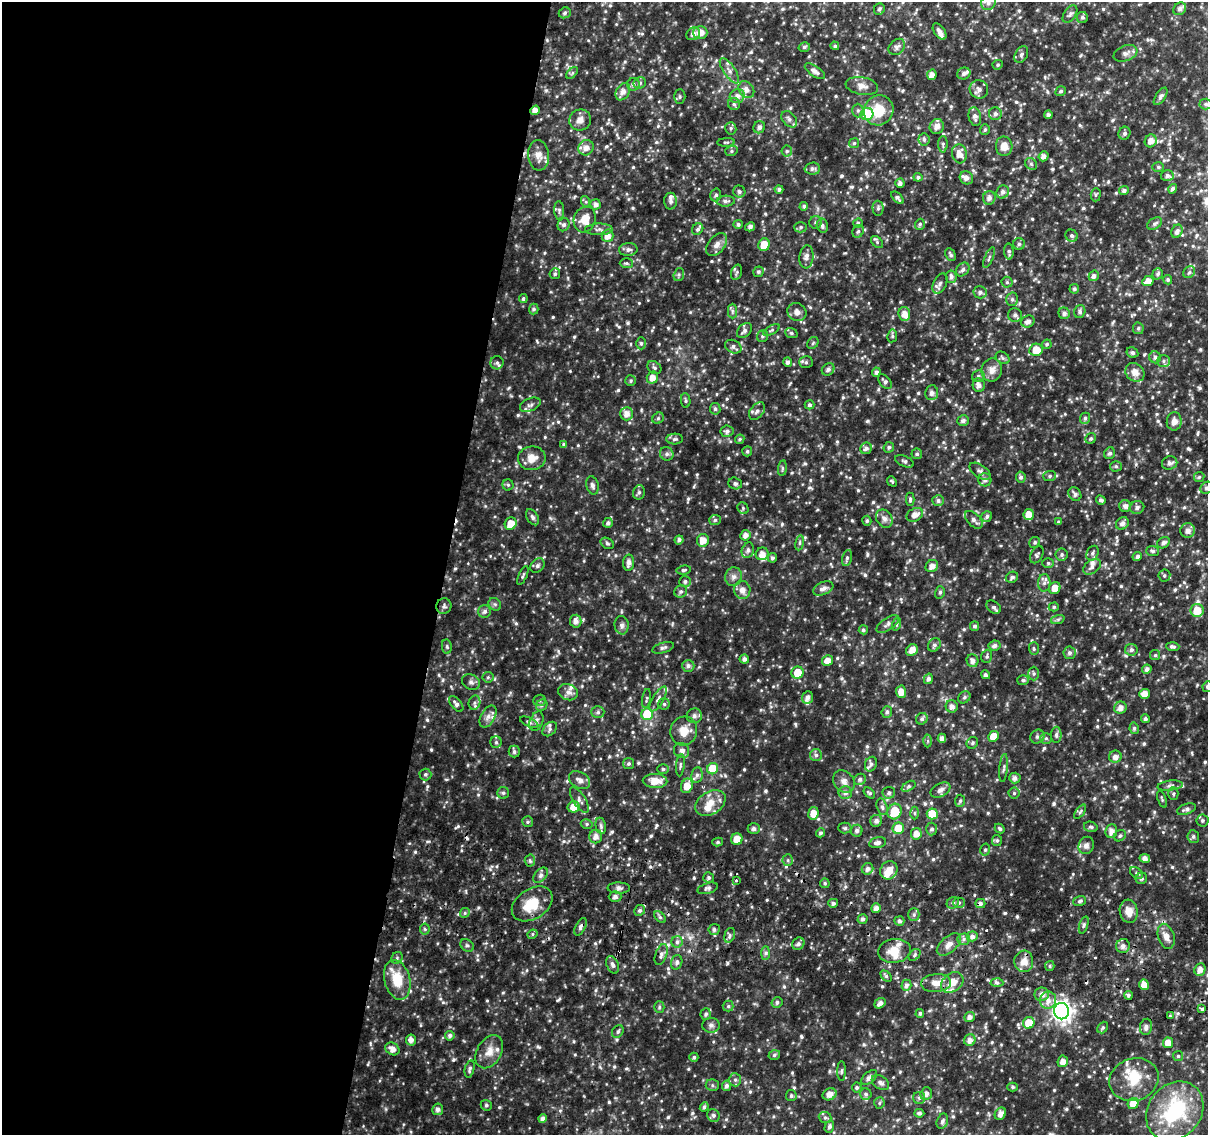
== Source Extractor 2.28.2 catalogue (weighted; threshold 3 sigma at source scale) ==
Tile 5 of 4 x 4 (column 1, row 2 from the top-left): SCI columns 5-1210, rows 2529-3661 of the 4843 x 5116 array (HDU 1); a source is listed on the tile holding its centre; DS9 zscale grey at full resolution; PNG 1210 x 1137 px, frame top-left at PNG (2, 2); each listed source drawn as its Kron ellipse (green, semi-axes under 4 px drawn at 4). Shown black and unused: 37% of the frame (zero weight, under 2 of 3 exposures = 2% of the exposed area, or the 3 px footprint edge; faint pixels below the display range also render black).
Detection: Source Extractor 2.28.2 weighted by HDU 2 'WHT'; one run over the whole footprint, this tile lists its part. Background 0.117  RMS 0.014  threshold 0.0622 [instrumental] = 3 sigma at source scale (4.5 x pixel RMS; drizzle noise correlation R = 1.50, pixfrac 1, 0.0396/0.0396 arcsec/px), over >= 5 px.
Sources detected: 860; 2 inside a brighter object's white glare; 7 cosmic-ray / hot-pixel residue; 1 long thin detection or spike segment (spike, bleed or trail) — neither listed nor drawn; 36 inside a brighter listed object's ellipse — not listed separately; of the other 814, all 500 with FLUX_AUTO >= 2.2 (the completeness limit of this list) listed and drawn (314 fainter detections not listed), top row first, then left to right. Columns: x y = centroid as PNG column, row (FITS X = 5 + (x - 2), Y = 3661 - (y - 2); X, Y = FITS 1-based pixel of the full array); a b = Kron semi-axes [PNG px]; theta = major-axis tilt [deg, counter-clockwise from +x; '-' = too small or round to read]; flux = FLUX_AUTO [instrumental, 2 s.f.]
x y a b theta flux
988 3 8 7 - 5.5
879 9 6 5 - 2.6
1180 9 7 5 44 5.1
565 13 6 5 - 2.8
1070 14 10 5 55 3.7
1082 17 5 5 - 3
940 31 9 5 -55 5.6
700 32 7 6 - 13
693 34 7 6 - 6.3
835 46 4 4 - 2.4
804 47 6 4 16 2.9
897 47 9 7 44 4.7
1125 53 12 7 20 6.2
1021 55 9 6 62 3.7
998 65 5 4 - 2.2
729 71 15 5 -55 7.4
815 71 11 5 -33 6.3
572 73 7 4 45 2.4
964 74 6 5 - 4
932 75 5 4 - 8
640 83 6 5 - 2.9
633 84 6 6 - 3.3
862 86 16 8 -10 9.7
979 89 9 9 - 6.8
746 90 9 7 -52 8.2
1061 91 5 4 - 3
623 92 9 6 58 9.1
737 96 7 7 - 8.1
1161 96 10 4 56 4.1
680 97 7 5 89 2.6
734 104 6 6 - 3.1
1206 104 6 5 - 2.4
535 110 5 4 - 8.2
858 110 7 5 90 3.5
879 110 15 14 - 33
867 114 6 6 - 59
995 114 6 6 - 4.6
1048 115 4 4 - 3.6
975 117 9 6 -79 5.6
789 119 9 6 -51 5.2
580 120 11 10 - 9.2
759 127 6 5 - 4.7
937 127 7 7 - 8.9
731 128 6 5 - 2.7
985 130 5 5 - 2.7
1124 133 6 5 - 3.7
924 139 6 5 - 3.3
1151 141 6 6 - 9.6
726 142 9 4 3 2.4
854 143 5 4 - 2.3
943 144 8 4 89 2.6
1004 146 9 8 - 12
586 148 8 7 - 10
731 151 6 5 - 2.6
787 151 5 5 - 2.4
959 154 9 7 -83 12
538 155 15 10 -83 11
1044 156 5 4 - 6.6
1031 164 6 5 - 2.5
1158 167 6 5 - 2.6
812 169 8 6 2 3.9
1167 176 6 5 - 4.8
918 177 4 4 - 3.5
966 178 7 6 - 6.4
900 183 4 4 - 5.3
779 189 4 4 - 3.4
1173 189 5 4 - 3.9
1124 190 5 4 - 4.3
739 192 6 6 - 3.6
1003 192 7 6 - 5.1
716 195 6 5 - 3.4
1096 195 7 5 87 2.3
897 198 7 4 -44 3.4
989 198 7 6 - 6
670 201 8 6 -89 3.9
726 201 9 5 1 4.5
586 202 6 4 -72 2.2
596 204 5 5 - 5.7
804 206 4 4 - 2.5
878 208 7 5 -89 3.4
559 210 9 5 -87 2.9
585 219 13 11 70 19
815 222 6 6 - 3
858 223 5 4 - 2.5
1155 223 8 5 32 3.5
738 224 5 4 - 3.5
920 224 5 5 - 2.4
564 225 6 6 - 4
822 226 7 5 -77 3.8
750 227 5 4 - 5.5
801 227 6 5 - 2.5
599 229 14 5 1 5.2
698 229 6 5 - 2.7
858 231 6 5 - 3.3
1177 231 7 5 64 5.3
607 236 6 6 - 11
1072 236 6 5 - 3.2
877 242 7 4 -46 2.6
1019 244 6 6 - 2.6
717 245 13 8 50 8.2
764 245 6 5 - 19
628 250 9 6 2 5.1
1009 252 8 5 -86 2.9
950 254 7 5 -62 3
806 257 11 7 84 7.1
989 258 11 3 67 2.7
626 263 7 5 0 2.2
963 269 8 6 46 4.1
737 272 8 5 73 2.7
758 272 5 5 - 2.6
1189 272 6 5 - 2.5
555 274 5 5 - 3.1
1158 274 6 5 - 3.3
679 275 6 5 - 2.6
1094 276 5 5 - 4.9
951 277 6 5 - 5
1168 280 5 4 - 2.5
1148 281 6 5 - 11
1007 282 5 5 - 2.5
940 283 11 6 62 4.5
1074 289 5 4 - 2.9
980 292 6 6 - 4.8
523 299 4 4 - 2.8
1012 299 7 5 -88 3.2
534 309 5 5 - 3
732 311 7 4 -90 3
797 312 10 8 -37 7.5
1080 312 6 5 - 3.2
1064 313 6 5 - 4.9
904 314 7 6 - 12
1015 315 7 6 - 4.7
1028 321 7 6 - 6.2
1138 328 6 5 - 2.8
771 330 9 4 28 2.8
744 331 9 6 48 5.2
791 333 6 5 - 2.4
762 336 6 5 - 3
892 336 6 5 - 2.4
641 343 6 5 - 2.8
813 343 6 5 - 2.3
1047 344 5 4 - 2.2
733 347 9 6 -28 5
1036 350 7 6 - 19
1132 353 6 5 - 2.9
1155 357 6 5 - 4
1003 358 7 5 -36 2.7
1163 361 6 6 - 3.5
788 362 4 4 - 4.8
806 362 7 6 - 3
497 363 6 6 - 3.6
654 368 7 5 -38 3.1
828 369 7 5 42 4
992 370 11 10 - 12
876 372 4 4 - 4.2
1135 372 10 9 - 11
978 376 6 6 - 3.7
652 378 6 5 - 10
631 381 5 5 - 2.4
885 381 8 5 -52 3.5
979 385 7 6 - 6.1
932 393 7 6 - 5.9
686 400 7 4 -82 2.4
530 405 11 6 23 4.4
810 405 5 4 - 3.3
715 409 6 5 - 2.9
757 411 10 6 50 5.3
627 414 6 6 - 9
658 418 6 5 - 2.5
1085 418 5 5 - 3.4
963 421 6 5 - 4.6
1174 421 9 7 84 8.5
727 431 6 5 - 4.6
1091 438 5 5 - 2.6
675 439 8 5 2 3.2
740 439 5 4 - 2.6
564 444 4 4 - 2.3
889 447 6 5 - 2.9
866 448 6 5 - 4.3
747 451 5 5 - 2.8
1110 453 6 5 - 3.9
667 454 7 6 - 4
917 454 5 5 - 2.5
532 458 14 12 7 16
904 461 10 5 -24 3
1170 463 8 6 21 5.1
1116 466 5 5 - 2.2
782 468 8 4 82 2.5
980 471 12 6 -33 4.4
1050 476 6 5 - 3.1
1021 477 5 5 - 3.4
1199 477 5 5 - 2.2
985 480 6 6 - 5.7
892 481 6 4 -47 2.3
735 483 7 5 -19 3.2
508 485 5 5 - 2.4
592 485 9 6 -76 4.4
1207 488 7 5 35 4
639 492 7 5 75 3.2
1075 494 7 6 - 4.5
910 499 6 4 -89 2.9
1101 500 5 4 - 3
938 501 6 5 - 4.3
1125 506 6 6 - 6
1137 507 7 6 - 4
743 508 6 5 - 2.4
1029 514 5 5 - 14
915 515 9 6 27 9.6
987 516 6 5 - 3.5
532 517 9 5 -58 3.7
884 519 10 7 -56 6.5
715 520 6 5 - 2.9
974 520 11 6 -45 5.7
867 521 5 4 - 2.4
1058 522 4 3 - 2.2
608 523 5 5 - 4.2
1122 523 7 5 40 5.9
511 524 6 5 - 16
1188 530 7 7 - 7.6
745 535 5 5 - 7.7
679 540 4 4 - 3.9
703 540 6 6 - 12
1035 542 6 5 - 2.6
607 543 7 5 -29 2.6
800 543 7 4 81 2.3
1163 543 6 5 - 5.1
748 550 8 6 71 4
1153 551 6 5 - 3.2
1092 553 8 5 64 3.5
762 554 6 6 - 9.2
1037 555 9 6 62 2.8
1062 555 6 6 - 3.3
1137 557 5 4 - 4.1
772 558 5 4 - 3.4
847 558 8 4 74 3.3
629 563 8 5 87 6.4
1048 563 6 5 - 2.5
537 566 8 6 46 3.7
932 566 7 5 41 7.7
1092 567 10 6 38 4.8
684 570 7 4 8 2.5
523 576 10 3 65 2.3
1164 576 6 6 - 2.8
733 577 9 8 - 6
1012 577 6 5 - 3.7
685 581 6 5 - 3.6
1044 583 8 6 88 5
823 588 11 6 23 7.2
1055 588 6 5 - 13
742 590 9 8 - 9.3
681 591 6 6 - 3.5
940 592 6 5 - 2.7
495 604 7 5 -44 2.8
444 606 8 7 - 3.8
994 607 8 5 -37 3.6
1054 607 5 4 - 2.3
1197 610 6 6 - 26
485 611 6 6 - 4.3
1058 619 7 4 18 2.5
576 621 6 5 - 7.6
888 624 13 6 34 5.7
897 624 6 4 72 2.2
622 625 9 7 -85 5.4
975 626 5 4 - 3.1
863 630 4 4 - 3
934 645 7 6 - 3.6
995 645 6 5 - 5.2
447 647 7 4 -83 2.4
1173 647 7 4 -2 3.5
663 648 11 5 17 3.8
1034 649 6 5 - 2.3
912 650 6 5 - 11
1131 650 6 6 - 4.4
1069 653 6 6 - 4.2
1155 655 5 5 - 2.2
987 656 6 5 - 2.7
744 659 4 4 - 5.3
827 661 5 5 - 11
972 661 6 6 - 6.7
688 666 6 6 - 4.9
1147 669 5 4 - 5.3
797 673 6 6 - 20
1034 674 7 5 -90 3.5
985 675 5 4 - 3
488 677 6 5 - 2.4
928 679 5 4 - 4.7
1023 680 6 5 - 2.7
471 682 9 7 -30 4.5
1207 687 5 5 - 2.4
568 692 10 8 -23 8.4
901 692 6 5 - 11
1145 694 5 5 - 10
964 697 6 5 - 2.6
646 698 10 3 81 2.3
807 698 6 5 - 6.2
658 699 14 5 59 6.2
539 700 6 5 - 2.4
474 703 7 5 77 3.3
456 704 9 5 -51 5
664 704 5 5 - 2.5
542 705 6 5 - 2.7
952 706 6 6 - 6.8
1120 708 6 6 - 8.1
598 712 6 5 - 3.4
887 712 6 5 - 3.9
647 714 6 5 - 59
488 716 12 7 61 7
694 716 7 7 - 4.5
922 719 6 5 - 3.7
1145 719 4 4 - 3.3
537 721 10 6 69 4.9
529 722 10 4 -25 2.7
1134 728 6 4 -78 2.5
550 729 8 6 44 4
684 731 14 13 - 17
1056 735 8 5 88 3.7
994 736 5 5 - 18
1037 737 7 6 - 3.9
942 738 4 4 - 6.1
1046 738 6 5 - 2.5
928 741 6 4 90 2.3
496 742 6 5 - 2.8
972 743 6 5 - 2.6
682 750 8 7 - 5.9
514 752 6 5 - 3.6
816 755 6 6 - 3.6
1115 757 6 6 - 7.3
629 763 5 5 - 2.8
871 764 7 6 - 3.2
680 765 11 3 84 2.7
1004 768 14 3 85 3.2
663 769 6 5 - 2.5
713 769 6 5 - 40
425 774 6 6 - 2.9
697 775 8 5 80 4.4
1015 778 5 5 - 5.6
860 779 6 5 - 3.9
580 780 11 8 -31 8.6
655 781 12 7 -1 19
844 781 12 9 -48 8
687 786 7 6 - 17
909 786 7 4 31 2.7
1170 786 12 5 7 4.3
940 790 11 6 28 7.1
845 792 7 6 - 6.1
503 793 6 6 - 2.7
869 793 6 4 -38 2.6
889 793 6 6 - 3.2
1014 793 5 5 - 2.3
1173 794 6 5 - 2.3
1162 799 9 4 -72 2.3
579 800 14 6 -57 5.8
960 801 6 5 - 2.2
710 803 16 11 31 19
574 807 6 5 - 18
882 807 8 5 -74 3.8
1186 809 10 5 18 4.4
895 811 8 7 - 34
1080 812 8 4 55 2.7
813 813 6 5 - 13
915 813 6 4 -90 2.2
932 814 5 5 - 30
876 821 6 6 - 5
1202 821 6 6 - 2.8
528 822 5 5 - 2.6
587 824 6 5 - 2.6
601 826 8 5 -80 3.4
1091 827 7 5 -15 2.6
845 828 6 5 - 2.8
898 828 6 5 - 34
754 829 6 5 - 4.1
932 829 6 5 - 3.3
1000 829 5 4 - 2.5
857 831 6 6 - 4.5
1111 831 7 6 - 8.6
821 833 4 4 - 2.5
916 834 6 5 - 11
596 836 7 6 - 8.3
1120 836 6 5 - 2.8
1193 837 6 5 - 3.1
737 839 6 5 - 15
997 840 5 5 - 2.5
718 842 5 4 - 2.2
877 843 8 5 13 5.2
1086 845 9 7 68 5.2
985 850 6 5 - 2.3
1145 858 5 4 - 7.3
788 860 6 5 - 2.4
530 861 6 5 - 2.8
867 869 6 5 - 5.6
889 870 9 8 - 16
1136 873 7 4 -37 2.4
541 875 9 5 50 4.3
709 878 5 5 - 3.1
1141 878 6 5 - 3.5
736 880 3 3 - 2.7
825 883 5 4 - 2.5
619 888 11 5 -1 4.8
708 888 10 5 16 3.7
615 897 6 5 - 4.5
1080 901 6 4 18 2.9
833 903 5 4 - 3.5
953 903 6 5 - 3.2
959 903 5 5 - 2.6
980 903 5 4 - 4.5
532 904 22 15 33 38
876 908 5 4 - 8.5
640 910 5 5 - 3.5
1129 911 11 9 -82 15
465 913 5 4 - 2.5
914 915 6 5 - 3.1
660 917 7 4 -45 2.6
863 919 5 5 - 3.7
899 921 5 5 - 3.8
1084 925 9 4 72 2.9
581 927 9 4 63 4.4
425 929 5 5 - 2.2
714 930 5 5 - 3.7
532 934 5 4 - 2.9
730 935 7 5 73 3.5
972 936 5 5 - 5.2
1166 936 13 8 -72 11
964 939 6 5 - 3.5
677 942 6 5 - 3.6
798 944 6 5 - 4
949 944 14 8 42 9.8
467 945 7 5 -38 3.1
1123 946 7 6 - 6.8
894 951 16 12 7 21
766 953 7 4 89 2.8
661 954 11 5 70 5.4
915 955 7 5 45 2.5
397 958 6 5 - 2.3
1024 961 10 9 - 13
677 962 7 5 73 4.2
613 965 9 6 -68 5.5
1050 966 5 4 - 2.3
1200 970 6 5 - 8.2
886 976 6 4 -45 2.6
397 980 20 13 -76 34
952 982 12 9 37 20
936 983 15 9 4 14
997 983 6 4 -3 2.7
906 985 5 5 - 5
1144 985 5 5 - 13
1042 994 7 6 - 8.6
1128 995 4 4 - 3.3
1048 1000 8 8 - 10
777 1002 5 5 - 3.2
880 1003 6 5 - 6.1
728 1006 5 5 - 2.4
659 1007 5 5 - 2.2
1202 1009 3 3 - 15
1062 1011 8 7 - 740
920 1013 4 4 - 2.9
706 1014 6 5 - 3.7
1170 1016 3 3 - 6.1
970 1017 5 5 - 5.5
1029 1023 6 6 - 24
711 1025 8 7 - 4.3
1146 1027 8 6 81 5.3
1103 1028 6 4 51 2.6
618 1031 7 5 60 2.9
450 1036 5 4 - 4.6
411 1040 5 5 - 6.8
970 1040 6 5 - 7.4
1168 1043 5 5 - 13
392 1049 7 6 - 9.2
489 1052 18 12 60 16
774 1055 6 4 18 2.7
1178 1056 5 5 - 2.2
694 1057 4 4 - 2.9
1063 1061 6 5 - 7.9
470 1069 9 5 77 3.8
842 1071 10 4 89 2.6
869 1078 9 5 41 6.8
735 1080 6 5 - 3.4
1134 1080 25 21 19 40
880 1083 9 6 -36 4.9
712 1085 6 6 - 3
726 1086 5 4 - 4.9
857 1087 5 5 - 2.9
1013 1087 5 4 - 2.4
830 1094 7 6 - 9.4
866 1094 6 5 - 2.7
926 1094 6 5 - 6
791 1096 5 5 - 3
919 1098 6 6 - 3.4
879 1103 6 5 - 2.3
1133 1103 6 5 - 18
486 1105 6 5 - 2.6
704 1107 5 4 - 3.5
438 1109 6 5 - 5.6
1175 1111 32 26 50 120
919 1113 5 4 - 3.2
1000 1114 6 5 - 6.8
713 1115 7 6 - 3
825 1118 6 5 - 3
543 1119 4 4 - 5.9
942 1121 8 5 71 3.7
829 1127 6 4 74 3.6
Overlapping masked pixels (flux is a lower limit): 4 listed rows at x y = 535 110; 980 903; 581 927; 613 965
Isophote crosses this tile's border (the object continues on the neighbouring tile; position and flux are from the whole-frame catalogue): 4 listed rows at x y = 988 3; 1207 488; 1207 687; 1175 1111
Unlisted compact peaks at least as high as the median listed source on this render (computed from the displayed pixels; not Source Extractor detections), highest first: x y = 727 963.